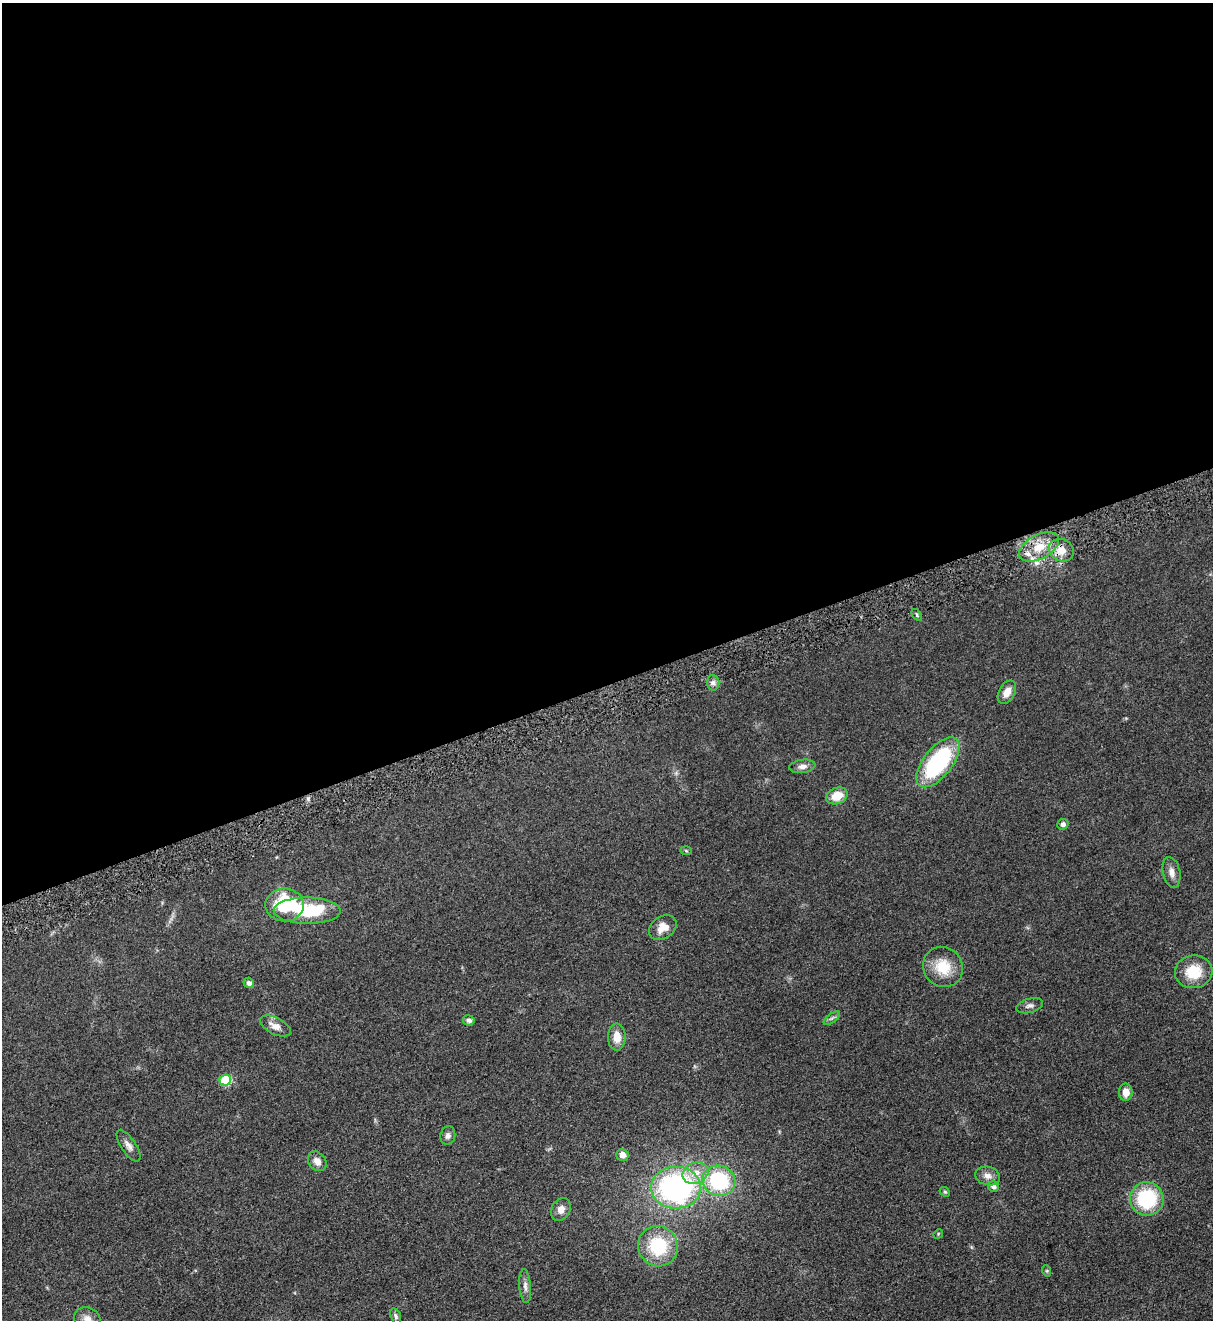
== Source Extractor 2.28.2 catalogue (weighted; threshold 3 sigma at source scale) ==
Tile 2 of 4 x 4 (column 2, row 1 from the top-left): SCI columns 1525-2735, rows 4011-5328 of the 5347 x 5383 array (HDU 1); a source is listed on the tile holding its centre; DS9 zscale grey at full resolution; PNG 1215 x 1322 px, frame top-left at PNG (2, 3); each listed source drawn as its Kron ellipse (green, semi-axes under 4 px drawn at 4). Shown black and unused: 52% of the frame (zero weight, under 3 of 5 exposures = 4% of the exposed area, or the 3 px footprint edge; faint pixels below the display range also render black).
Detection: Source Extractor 2.28.2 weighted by HDU 2 'WHT'; one run over the whole footprint, this tile lists its part. Background 0.0758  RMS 0.0069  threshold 0.0309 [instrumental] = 3 sigma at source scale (4.5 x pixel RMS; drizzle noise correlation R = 1.50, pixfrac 1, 0.05/0.05 arcsec/px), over >= 5 px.
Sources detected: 42; all 42 listed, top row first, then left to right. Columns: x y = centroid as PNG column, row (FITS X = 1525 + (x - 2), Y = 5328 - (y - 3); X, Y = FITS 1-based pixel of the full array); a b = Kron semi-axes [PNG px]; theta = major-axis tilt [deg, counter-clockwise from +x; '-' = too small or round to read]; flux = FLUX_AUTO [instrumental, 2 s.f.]
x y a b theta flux
1039 547 22 12 27 14
1061 550 13 11 -25 7.7
917 615 7 3 -55 0.89
713 683 7 6 - 2.2
1007 692 12 8 61 6.2
938 762 30 14 52 64
802 766 13 6 7 3.1
837 796 11 8 24 11
1063 824 5 5 - 2.2
686 851 5 3 - 0.67
1171 872 15 8 -77 4.1
285 905 19 16 -1 38
307 911 33 13 0 36
663 928 15 11 35 7.3
943 967 21 19 -50 17
1194 972 19 16 7 16
249 983 5 5 - 2.2
1030 1006 13 7 15 2.6
832 1018 9 4 35 1.6
469 1020 6 5 - 2.1
275 1026 17 8 -26 5.3
617 1037 13 9 -89 7.6
225 1080 6 5 - 36
1126 1092 8 7 - 6.1
448 1136 9 7 73 2.3
129 1146 18 7 -57 3.5
622 1155 6 6 - 4.5
317 1161 11 8 -53 4.4
696 1173 13 10 24 7.8
988 1176 13 9 -15 4.1
719 1181 16 15 - 53
993 1186 5 5 - 2.3
676 1188 25 21 0 140
945 1192 5 4 - 0.83
1147 1199 17 16 - 42
561 1209 12 9 64 4.3
938 1234 5 4 - 0.62
658 1246 20 19 - 33
1047 1271 6 4 -72 0.76
525 1286 17 5 -85 3.1
396 1316 8 5 -71 1.5
87 1319 13 11 -20 4.7
Overlapping masked pixels (flux is a lower limit): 1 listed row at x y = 1039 547
Isophote crosses this tile's border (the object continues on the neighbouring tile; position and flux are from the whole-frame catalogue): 1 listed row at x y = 87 1319